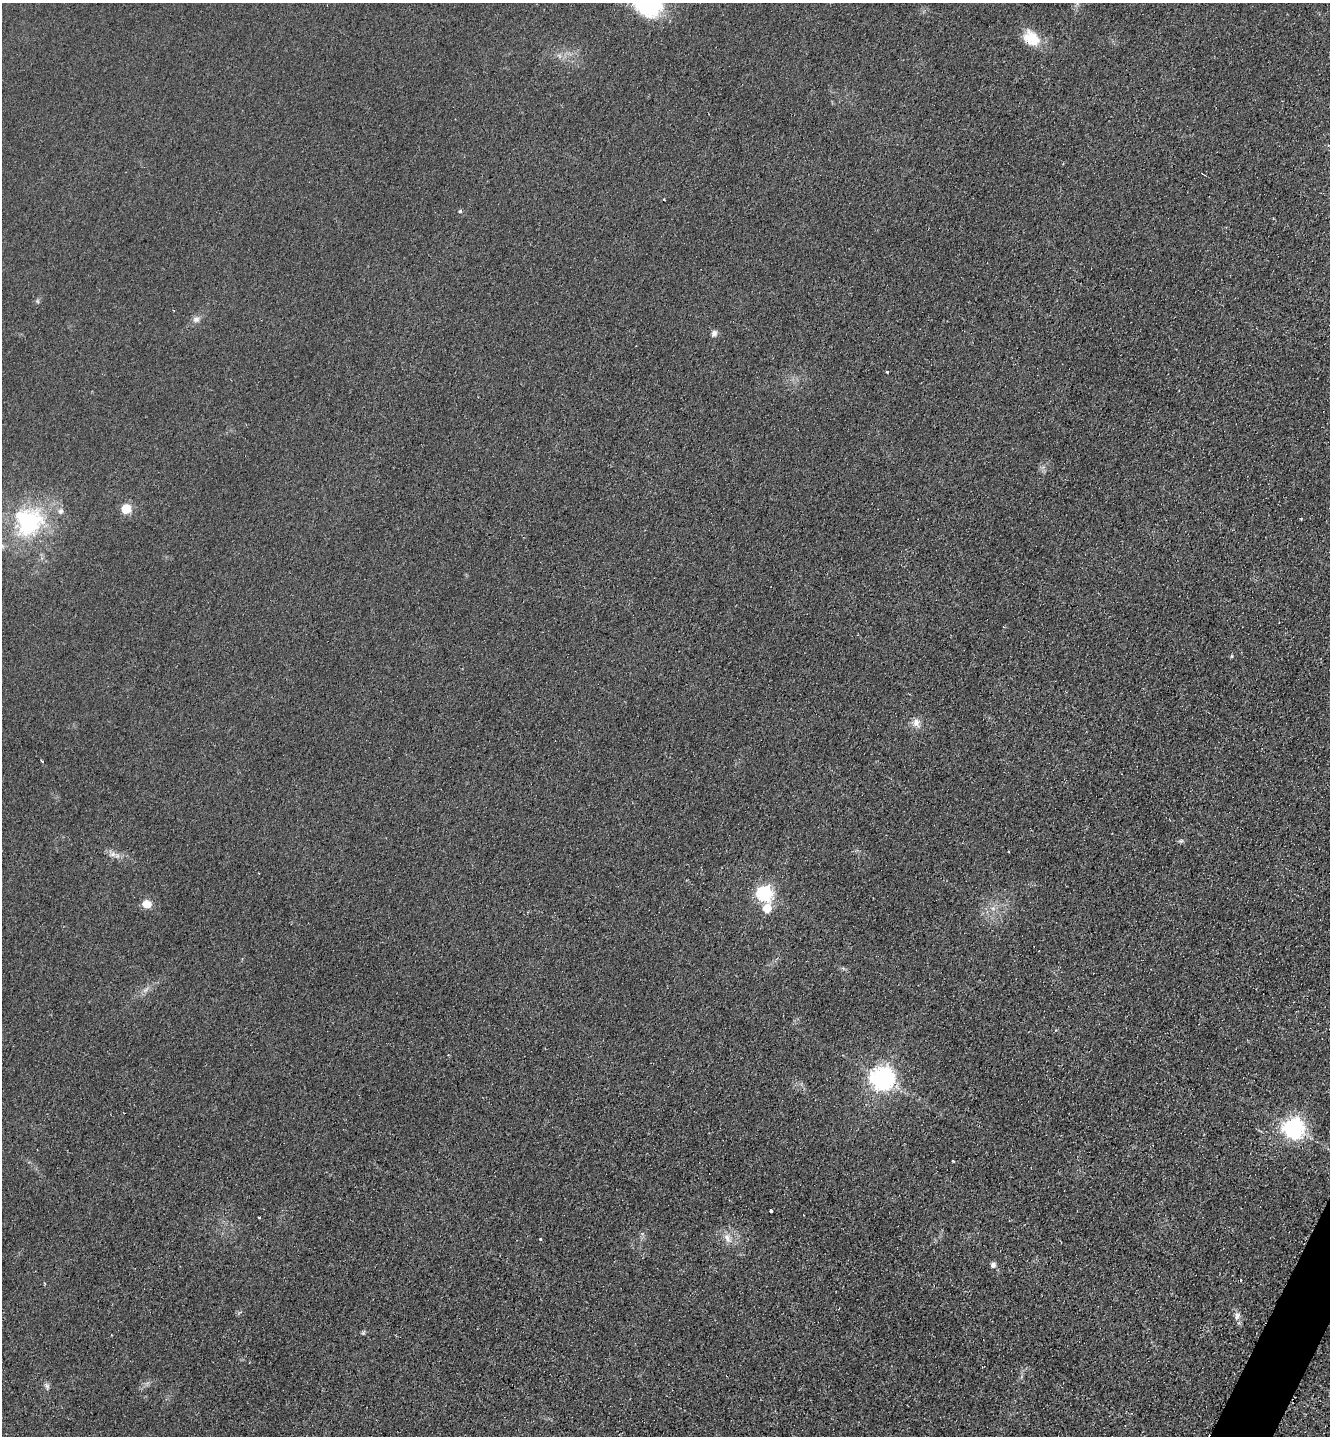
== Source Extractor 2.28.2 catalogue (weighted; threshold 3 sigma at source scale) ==
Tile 6 of 4 x 4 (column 2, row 2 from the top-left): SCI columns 1623-2950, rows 2879-4312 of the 5764 x 5754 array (HDU 1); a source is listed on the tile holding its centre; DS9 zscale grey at full resolution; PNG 1332 x 1438 px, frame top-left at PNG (2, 3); no overlay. Shown black and unused: <1% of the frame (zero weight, under 2 of 3 exposures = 1% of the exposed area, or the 3 px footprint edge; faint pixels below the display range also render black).
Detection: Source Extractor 2.28.2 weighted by HDU 2 'WHT'; one run over the whole footprint, this tile lists its part. Background 0.0374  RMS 0.0093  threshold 0.0417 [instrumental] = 3 sigma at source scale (4.5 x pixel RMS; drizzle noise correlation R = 1.50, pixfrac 1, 0.05/0.05 arcsec/px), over >= 5 px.
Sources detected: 31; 3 cosmic-ray / hot-pixel residue — not listed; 1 inside a brighter listed object's ellipse — not listed separately; the other 27 listed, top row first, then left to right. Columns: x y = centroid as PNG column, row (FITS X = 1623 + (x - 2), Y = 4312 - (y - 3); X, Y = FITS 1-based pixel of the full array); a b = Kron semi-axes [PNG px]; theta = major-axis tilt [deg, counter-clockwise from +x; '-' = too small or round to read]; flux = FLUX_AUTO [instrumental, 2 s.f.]
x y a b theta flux
648 5 30 22 -22 74
1031 38 21 15 -39 21
460 211 5 4 - 1.5
37 301 6 4 -71 1.2
196 319 9 8 - 4
714 333 8 7 - 3.1
887 372 3 3 - 1.9
126 509 6 5 - 52
28 521 41 39 35 94
1231 656 5 3 - 0.97
916 723 13 10 -84 6
42 761 3 2 - 1.2
1181 841 6 5 - 1.6
1009 851 3 3 - 1.6
112 854 8 6 21 3.3
763 893 7 7 - 210
146 904 9 8 - 10
767 908 7 6 - 19
882 1078 8 7 - 760
1293 1128 7 7 - 550
953 1161 3 3 - 1.3
771 1211 4 3 - 4.1
259 1217 3 3 - 2.2
727 1238 13 7 -65 6.2
540 1239 3 3 - 1.3
993 1265 7 6 - 3.4
1237 1316 12 7 68 4
Isophote crosses this tile's border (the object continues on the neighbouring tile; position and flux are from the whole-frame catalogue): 1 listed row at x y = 648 5
Unlisted compact peaks at least as high as the median listed source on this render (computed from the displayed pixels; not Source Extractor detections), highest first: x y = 47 1386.